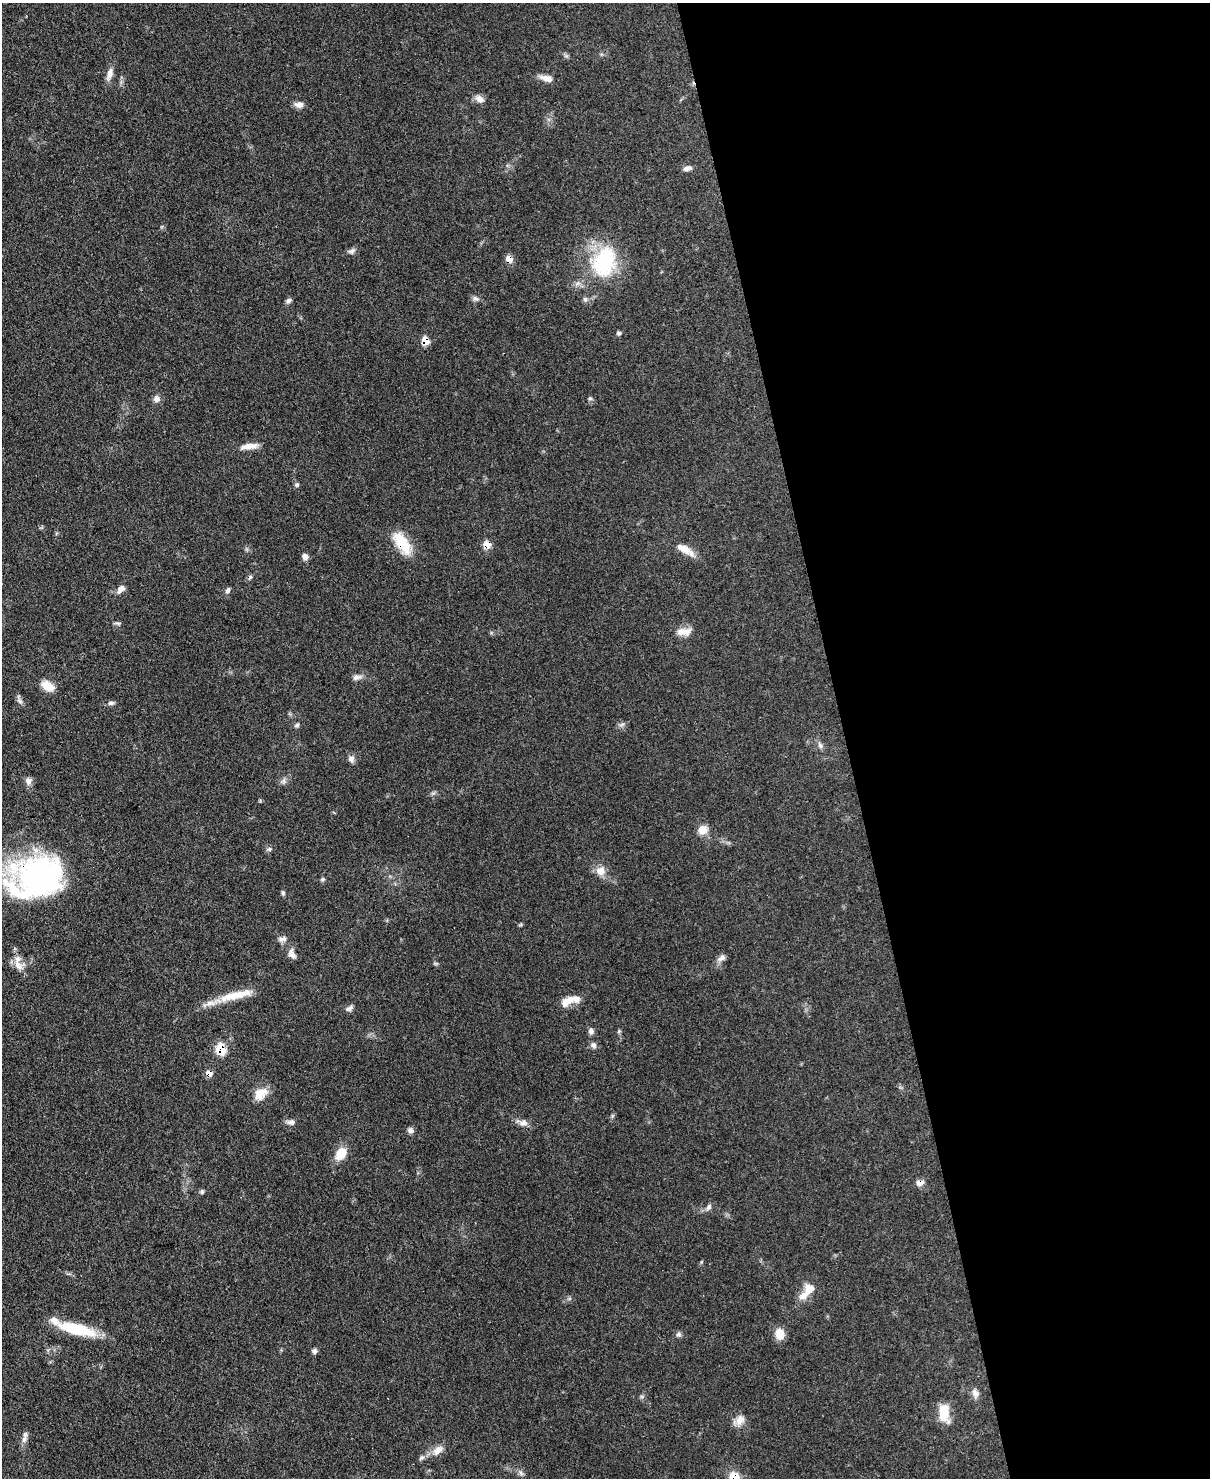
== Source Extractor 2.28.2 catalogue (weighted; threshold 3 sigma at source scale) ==
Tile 8 of 4 x 3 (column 4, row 2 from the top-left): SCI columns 3701-4908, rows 1690-3165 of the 4991 x 4970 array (HDU 1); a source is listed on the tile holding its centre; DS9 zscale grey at full resolution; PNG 1212 x 1480 px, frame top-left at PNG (2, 3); no overlay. Shown black and unused: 30% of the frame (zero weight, under 3 of 4 exposures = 9% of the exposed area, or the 3 px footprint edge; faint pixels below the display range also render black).
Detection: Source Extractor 2.28.2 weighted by HDU 2 'WHT'; one run over the whole footprint, this tile lists its part. Background 0.0551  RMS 0.004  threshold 0.0181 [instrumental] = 3 sigma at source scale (4.5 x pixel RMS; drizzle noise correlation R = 1.50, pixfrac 1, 0.05/0.05 arcsec/px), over >= 5 px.
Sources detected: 79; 1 cosmic-ray / hot-pixel residue — not listed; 4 inside a brighter listed object's ellipse — not listed separately; the other 74 listed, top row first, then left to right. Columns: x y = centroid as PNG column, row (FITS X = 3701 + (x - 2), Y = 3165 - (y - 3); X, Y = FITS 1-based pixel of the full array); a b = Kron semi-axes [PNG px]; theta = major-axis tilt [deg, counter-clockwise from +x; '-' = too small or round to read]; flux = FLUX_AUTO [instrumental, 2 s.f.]
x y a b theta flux
110 74 19 7 78 2.8
547 78 16 7 -15 3.1
480 99 12 8 -38 2.4
299 104 11 8 -6 2.1
687 168 11 6 12 1.6
351 251 11 6 25 1.3
509 259 7 6 - 3.9
604 262 40 28 74 32
475 298 9 6 -18 1.3
585 299 7 5 -67 0.94
288 301 7 6 - 1.1
619 333 5 5 - 0.75
425 341 7 6 - 6.1
590 398 6 5 - 0.64
157 399 9 8 - 1.8
249 446 22 7 8 3.9
297 485 6 5 - 0.71
402 543 32 14 -54 11
487 545 7 6 - 5.2
685 549 25 9 -31 5.1
305 556 8 7 - 1.4
120 589 12 8 48 2.3
228 590 8 5 67 1.1
118 623 10 3 -5 0.69
684 631 21 10 3 3.9
357 677 13 7 16 1.8
48 686 16 10 -31 4.9
20 701 9 6 -53 1.3
111 703 9 5 8 1
622 724 9 4 35 1
297 725 7 5 34 0.79
820 745 10 5 -65 1.3
351 759 9 8 - 1.6
29 781 11 8 69 1.7
283 781 9 5 62 1.2
703 830 13 11 18 3.7
269 849 7 5 21 0.85
600 871 12 11 - 3.7
40 876 53 43 8 91
322 879 6 5 - 0.65
283 893 7 5 -76 0.69
282 939 13 7 3 1.6
292 954 15 9 -64 2.5
722 957 12 7 37 1.7
18 965 17 9 -53 3.7
229 996 54 9 14 11
570 1000 12 11 - 3.4
349 1008 11 6 31 1.4
591 1031 8 7 - 1.4
619 1031 6 4 71 0.53
593 1045 8 7 - 1.3
221 1049 8 7 - 14
209 1073 7 6 - 2.9
261 1093 19 12 40 5.4
291 1122 10 7 -5 1.7
523 1123 11 8 3 2.2
410 1130 8 7 - 1.4
341 1153 14 10 55 7
920 1183 10 7 6 2.2
202 1192 6 5 - 0.73
709 1207 10 6 59 1.3
809 1289 14 13 - 4.4
76 1329 42 11 -14 20
679 1334 8 6 15 1
779 1334 13 10 -84 4.7
314 1351 7 6 - 1.1
975 1393 13 9 -69 2.2
944 1413 20 11 -84 8.9
739 1420 16 11 40 3.4
24 1439 11 6 71 1.8
438 1450 18 9 42 3.5
421 1458 7 6 - 1.1
521 1473 8 4 -46 1
734 1477 13 10 -55 6.8
Overlapping masked pixels (flux is a lower limit): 9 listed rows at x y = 509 259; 425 341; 402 543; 487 545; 40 876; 221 1049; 209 1073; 920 1183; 734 1477
Isophote crosses this tile's border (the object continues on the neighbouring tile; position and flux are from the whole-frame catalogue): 1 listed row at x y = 734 1477